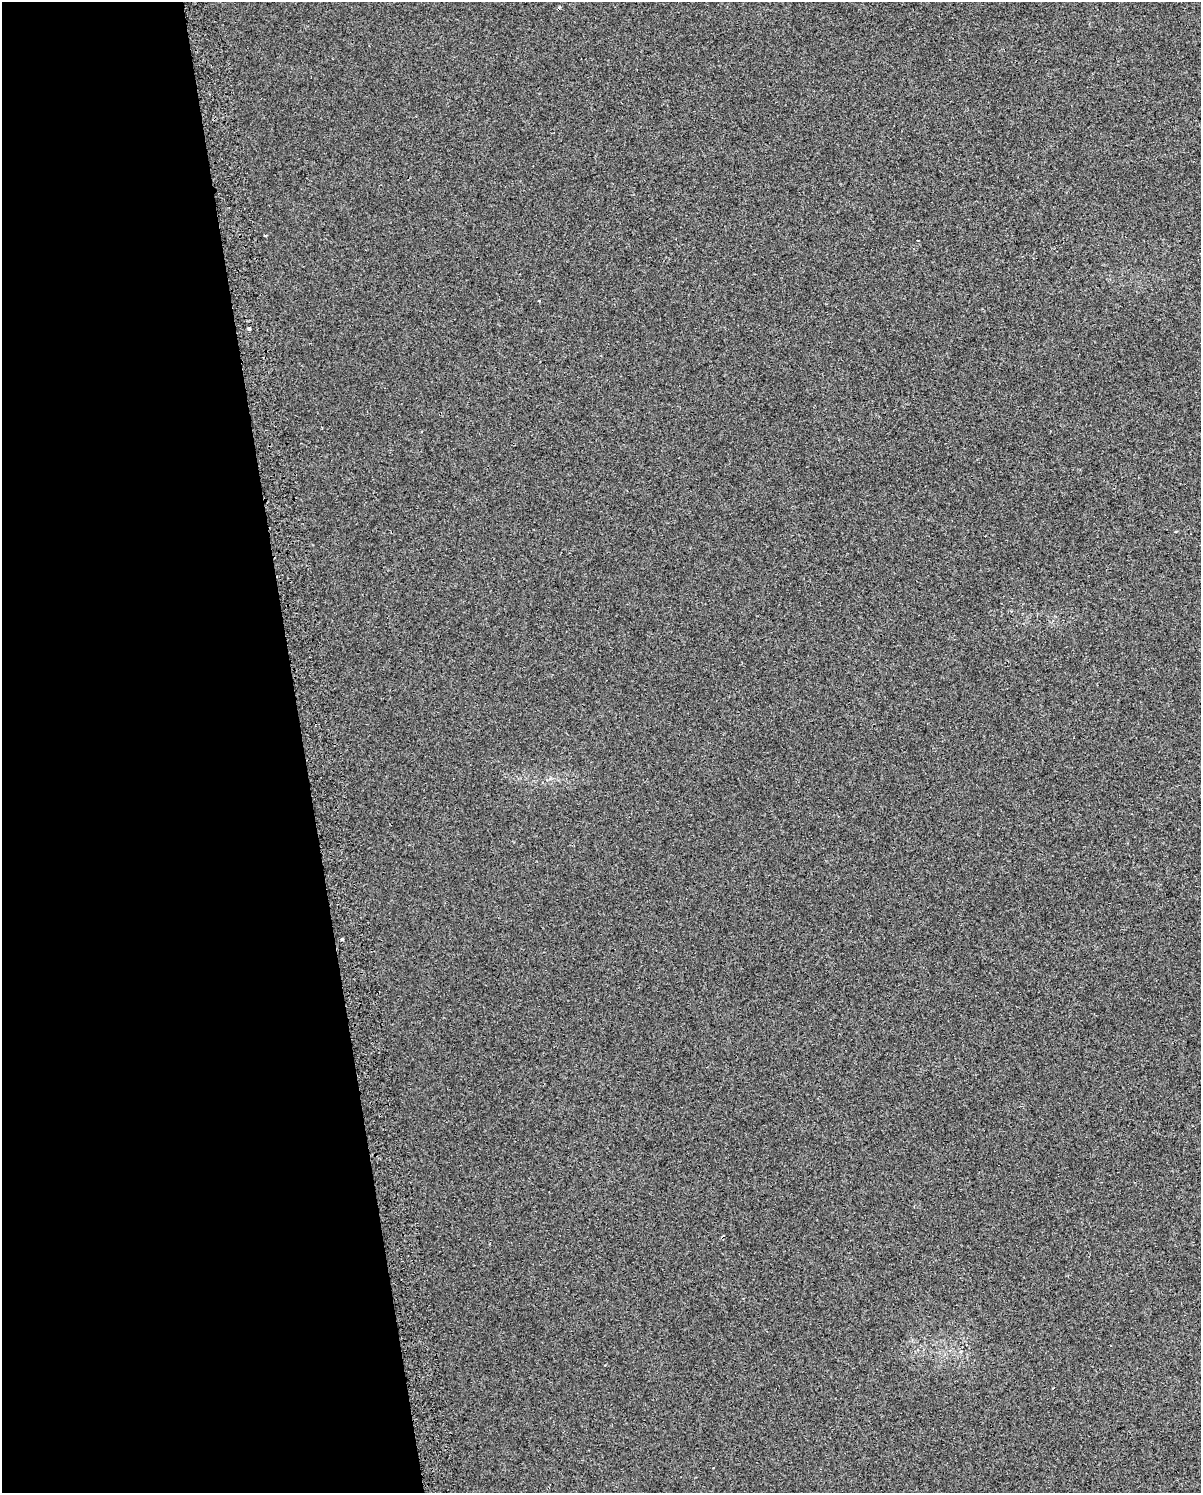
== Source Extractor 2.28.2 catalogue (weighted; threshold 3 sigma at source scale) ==
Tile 5 of 4 x 3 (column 1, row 2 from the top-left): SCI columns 40-1238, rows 1546-3036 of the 4875 x 4627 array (HDU 1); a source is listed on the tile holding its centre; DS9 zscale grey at full resolution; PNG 1203 x 1495 px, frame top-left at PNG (2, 2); no overlay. Shown black and unused: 25% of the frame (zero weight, under 2 of 3 exposures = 3% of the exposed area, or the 3 px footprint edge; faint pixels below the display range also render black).
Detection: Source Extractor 2.28.2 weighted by HDU 2 'WHT'; one run over the whole footprint, this tile lists its part. Background 0.00321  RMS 0.0041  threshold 0.0183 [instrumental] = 3 sigma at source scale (4.5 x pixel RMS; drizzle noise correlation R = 1.50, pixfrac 1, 0.0396/0.0396 arcsec/px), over >= 5 px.
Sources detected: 6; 1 cosmic-ray / hot-pixel residue — not listed; the other 5 listed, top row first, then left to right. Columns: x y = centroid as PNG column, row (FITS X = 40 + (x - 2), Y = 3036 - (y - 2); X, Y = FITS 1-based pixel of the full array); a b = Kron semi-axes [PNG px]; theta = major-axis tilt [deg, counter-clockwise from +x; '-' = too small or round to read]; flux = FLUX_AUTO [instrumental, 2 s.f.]
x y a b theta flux
265 236 3 3 - 0.9
539 300 3 3 - 0.39
249 328 3 3 - 3.9
1176 531 3 3 - 0.53
342 939 3 3 - 1.6